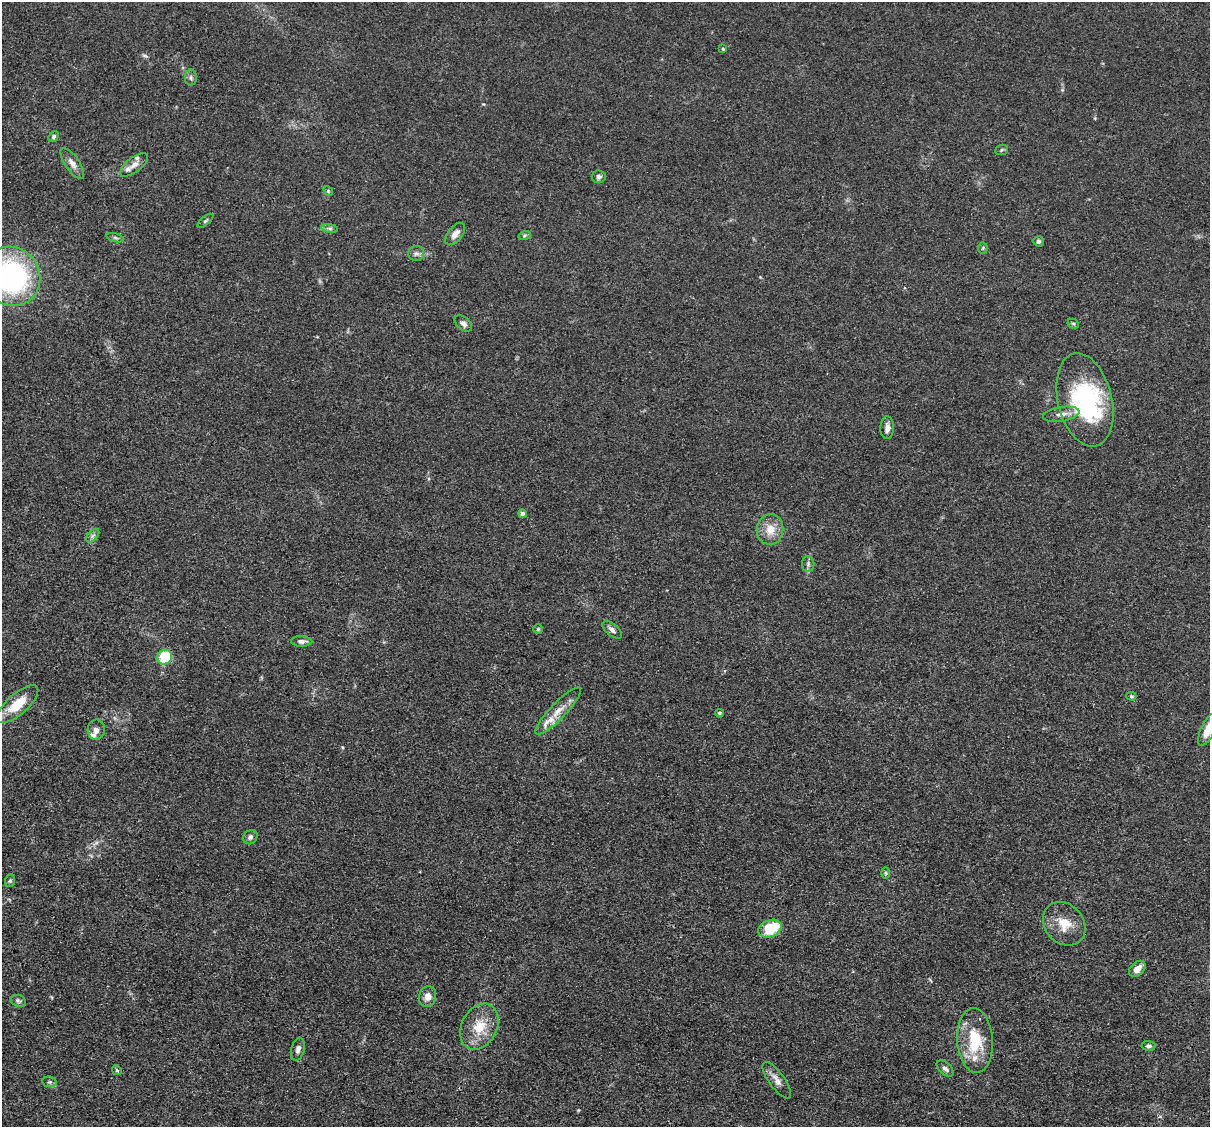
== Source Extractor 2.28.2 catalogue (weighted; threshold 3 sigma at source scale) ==
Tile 7 of 4 x 4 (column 3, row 2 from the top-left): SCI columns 2415-3622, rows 2484-3608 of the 4830 x 4851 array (HDU 1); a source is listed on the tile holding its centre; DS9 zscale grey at full resolution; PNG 1212 x 1129 px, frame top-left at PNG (2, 2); each listed source drawn as its Kron ellipse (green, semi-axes under 4 px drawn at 4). Shown black and unused: <1% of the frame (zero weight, under 3 of 4 exposures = <1% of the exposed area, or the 3 px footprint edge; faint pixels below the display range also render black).
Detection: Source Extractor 2.28.2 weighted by HDU 2 'WHT'; one run over the whole footprint, this tile lists its part. Background 0.067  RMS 0.0061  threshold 0.0275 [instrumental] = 3 sigma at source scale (4.5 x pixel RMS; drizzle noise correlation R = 1.50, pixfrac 1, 0.05/0.05 arcsec/px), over >= 5 px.
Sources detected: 61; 1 too faint to see at this stretch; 3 inside a brighter object's white glare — neither listed nor drawn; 5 inside a brighter listed object's ellipse — not listed separately; the other 52 listed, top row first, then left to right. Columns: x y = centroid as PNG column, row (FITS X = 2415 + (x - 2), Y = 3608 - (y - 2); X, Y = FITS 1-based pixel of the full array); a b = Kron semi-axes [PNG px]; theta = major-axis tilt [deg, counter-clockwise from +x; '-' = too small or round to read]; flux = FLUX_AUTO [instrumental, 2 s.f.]
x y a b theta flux
723 49 4 4 - 0.74
191 78 8 6 90 1.4
54 136 6 4 48 1.2
1002 150 6 5 - 1
72 163 18 7 -55 3.9
134 165 16 7 38 3.8
599 177 7 6 - 1.5
328 191 5 4 - 0.73
205 221 10 3 40 0.85
330 228 8 4 -8 1.3
455 234 13 7 51 4
525 235 6 4 19 0.92
115 238 9 3 -14 1.1
1039 241 5 5 - 1.2
983 248 5 5 - 0.74
416 254 8 7 - 1.9
11 276 30 28 -50 120
463 323 10 6 -42 2.3
1073 324 6 4 -27 0.89
1085 400 47 27 -76 60
1061 414 18 7 9 4.1
887 428 11 7 89 3.3
522 514 4 4 - 2.1
770 529 15 13 84 8.5
93 536 8 5 46 1.7
808 564 8 6 90 1.5
538 629 5 4 - 0.69
612 630 11 6 -40 2.4
302 641 10 5 -1 2.3
165 657 8 7 - 26
1131 696 5 4 - 0.78
18 704 26 10 42 17
558 711 31 8 46 9.1
720 713 4 3 - 0.81
1208 729 18 7 64 8.6
96 730 10 8 86 2.8
250 837 8 6 42 1.9
886 873 6 4 -90 0.8
10 881 6 5 - 0.99
1064 924 23 19 -48 13
770 929 12 8 21 22
1137 969 9 6 43 4.7
427 997 10 8 73 4.3
18 1001 8 5 -21 1.5
479 1027 24 17 62 15
975 1040 32 18 -86 25
1148 1046 7 5 -5 1.3
298 1049 12 6 75 2.5
945 1069 10 6 -42 2.3
117 1070 5 4 - 0.8
777 1080 22 8 -54 4.5
50 1082 7 5 -11 1.3
Isophote crosses this tile's border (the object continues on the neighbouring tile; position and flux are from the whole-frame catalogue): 2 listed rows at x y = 11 276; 1208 729